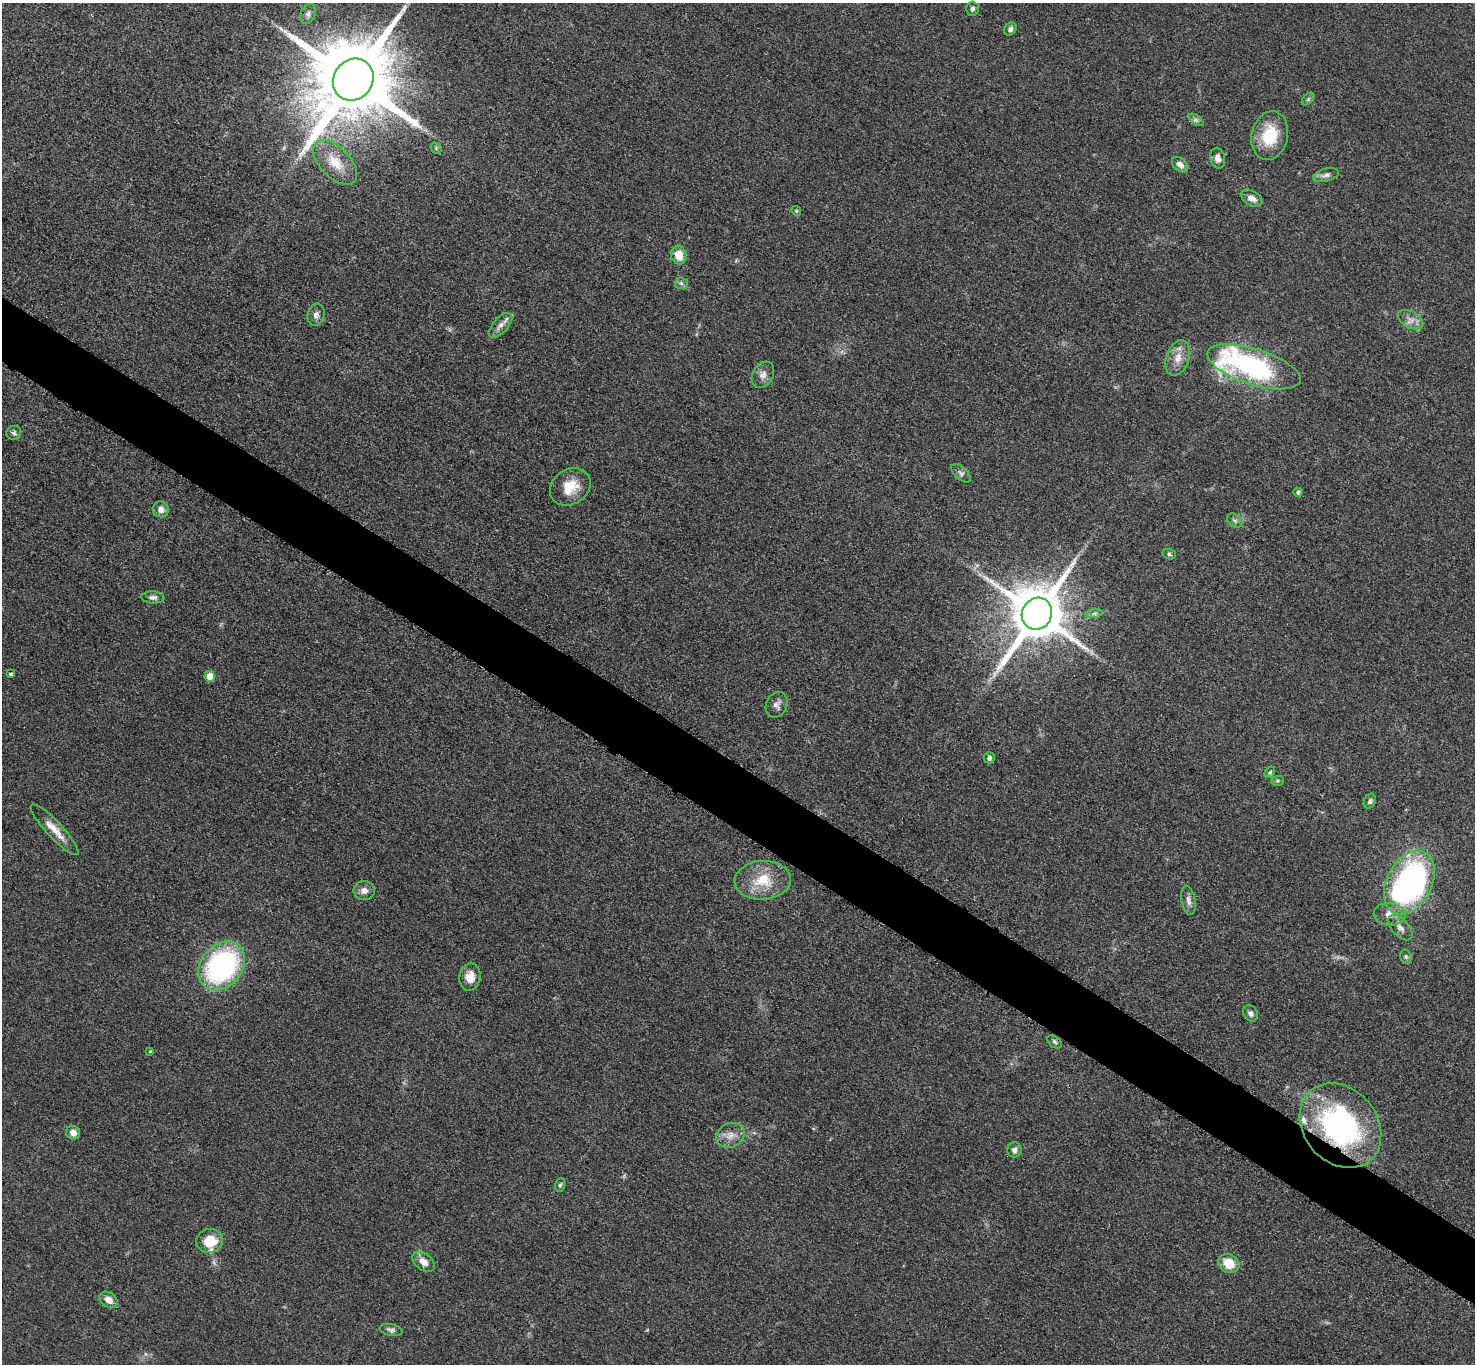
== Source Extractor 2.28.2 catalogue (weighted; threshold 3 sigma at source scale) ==
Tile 6 of 4 x 4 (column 2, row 2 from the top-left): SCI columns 1486-2958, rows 2889-4250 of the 5911 x 5916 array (HDU 1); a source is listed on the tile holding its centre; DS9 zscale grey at full resolution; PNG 1477 x 1366 px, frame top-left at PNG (2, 3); each listed source drawn as its Kron ellipse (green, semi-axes under 4 px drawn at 4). Shown black and unused: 5% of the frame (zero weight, under 3 of 5 exposures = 1% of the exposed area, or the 3 px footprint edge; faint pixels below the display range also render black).
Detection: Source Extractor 2.28.2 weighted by HDU 2 'WHT'; one run over the whole footprint, this tile lists its part. Background 0.0534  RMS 0.0058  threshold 0.0261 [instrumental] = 3 sigma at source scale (4.5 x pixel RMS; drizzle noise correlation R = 1.50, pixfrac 1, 0.05/0.05 arcsec/px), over >= 5 px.
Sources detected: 68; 1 too faint to see at this stretch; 1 inside a brighter object's white glare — neither listed nor drawn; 4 inside a brighter listed object's ellipse — not listed separately; the other 62 listed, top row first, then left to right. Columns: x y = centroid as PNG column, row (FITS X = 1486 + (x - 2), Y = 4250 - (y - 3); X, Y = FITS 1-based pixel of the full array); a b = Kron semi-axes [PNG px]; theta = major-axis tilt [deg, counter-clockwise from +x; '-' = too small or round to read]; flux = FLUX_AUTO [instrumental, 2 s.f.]
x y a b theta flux
972 9 7 6 - 1.6
308 14 10 7 65 2.3
1010 29 7 5 50 1.7
353 80 22 19 50 9800
1308 99 7 4 46 1
1196 120 8 4 -35 1.5
1270 136 25 18 77 22
436 148 6 4 -49 0.84
1218 158 10 7 -78 3.9
335 162 27 15 -46 12
1180 165 9 6 -39 3.5
1326 175 13 6 13 2.5
1252 198 12 7 -30 4.5
796 211 5 4 - 0.62
679 255 9 8 - 8.5
681 283 6 6 - 1.4
316 315 11 8 78 2.7
1411 320 14 8 -29 4.1
500 325 15 7 48 3.7
1178 358 18 11 71 7.5
1254 367 49 18 -18 130
763 375 14 10 59 3.7
14 433 7 7 - 1.4
961 473 12 6 -43 1.9
570 487 21 17 34 13
1298 492 4 4 - 1.6
161 509 8 8 - 3.6
1235 520 8 6 -38 1.7
1169 554 7 5 -18 1
153 597 11 6 -3 2.2
1094 613 9 4 8 1.3
1037 614 16 15 - 3900
11 674 3 3 - 1.1
210 676 5 5 - 8.8
777 705 13 10 66 3.2
989 758 5 5 - 1.7
1270 772 6 4 56 1
1277 781 6 5 - 0.95
1370 801 8 6 65 1.5
55 830 34 8 -47 8.6
763 880 28 19 4 19
1409 883 34 22 63 160
364 891 10 9 - 3.5
1188 900 15 7 -79 2.8
1389 914 16 11 -4 7.2
1400 928 15 8 -47 3.6
1406 957 7 5 -75 1.1
222 966 27 20 49 110
470 977 14 10 81 7.1
1250 1013 8 7 - 2.1
1054 1042 8 5 -43 1.3
150 1051 4 3 - 0.55
1340 1126 46 37 -50 120
73 1133 7 6 - 4
730 1135 14 12 26 5.8
1014 1150 7 7 - 2.2
560 1185 7 5 72 1.1
210 1241 13 12 - 13
423 1262 13 8 -37 5.1
1229 1264 11 9 -35 12
108 1300 10 7 -34 4.6
391 1330 11 6 -12 1.8
Overlapping masked pixels (flux is a lower limit): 1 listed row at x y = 1340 1126